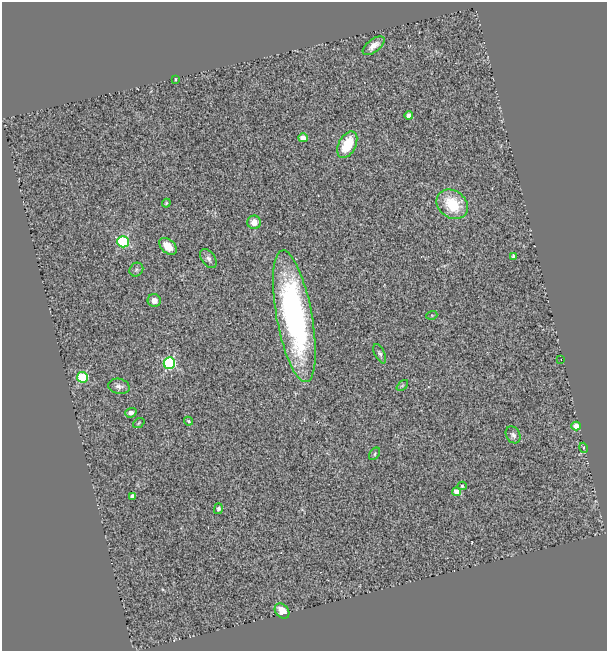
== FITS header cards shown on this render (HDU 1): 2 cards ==
NAXIS1  =                  605
NAXIS2  =                  649

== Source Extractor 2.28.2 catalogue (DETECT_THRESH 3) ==
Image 605 x 649 px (HDU 1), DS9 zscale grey, 1 PNG px = 1 image px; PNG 609 x 653 px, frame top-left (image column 1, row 649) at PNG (2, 2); each listed source drawn as its Kron ellipse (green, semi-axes under 4 px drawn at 4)
Background 0.528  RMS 0.11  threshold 0.326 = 3 sigma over >= 5 px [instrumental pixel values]
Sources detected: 34; all 34 listed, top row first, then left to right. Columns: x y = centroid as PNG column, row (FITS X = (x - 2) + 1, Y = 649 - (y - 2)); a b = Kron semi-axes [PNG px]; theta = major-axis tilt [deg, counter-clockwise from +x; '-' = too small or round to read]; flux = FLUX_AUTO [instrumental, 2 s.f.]
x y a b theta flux
374 46 13 6 38 59
175 80 3 3 - 57
409 116 4 4 - 43
303 138 4 4 - 61
347 145 14 8 62 220
166 203 4 3 - 8.5
452 204 17 13 -38 310
254 222 7 6 - 73
123 242 6 5 - 750
168 246 10 6 -42 110
513 256 4 3 - 12
208 258 11 7 -54 28
136 270 7 6 - 16
154 301 7 6 - 45
432 315 5 3 - 7.1
294 316 67 18 -80 2000
380 354 10 5 -63 20
561 359 2 2 - 6.6
169 363 6 5 - 890
82 377 5 5 - 600
402 385 7 4 43 10
119 386 11 7 -12 34
131 413 6 4 19 27
189 421 5 3 - 12
139 423 6 4 38 8.8
576 426 4 4 - 80
513 435 9 7 -61 26
584 448 5 3 - 6.6
374 454 7 4 53 13
462 486 4 4 - 11
456 492 4 4 - 79
132 496 4 3 - 24
218 509 5 4 - 17
282 611 8 6 -49 90